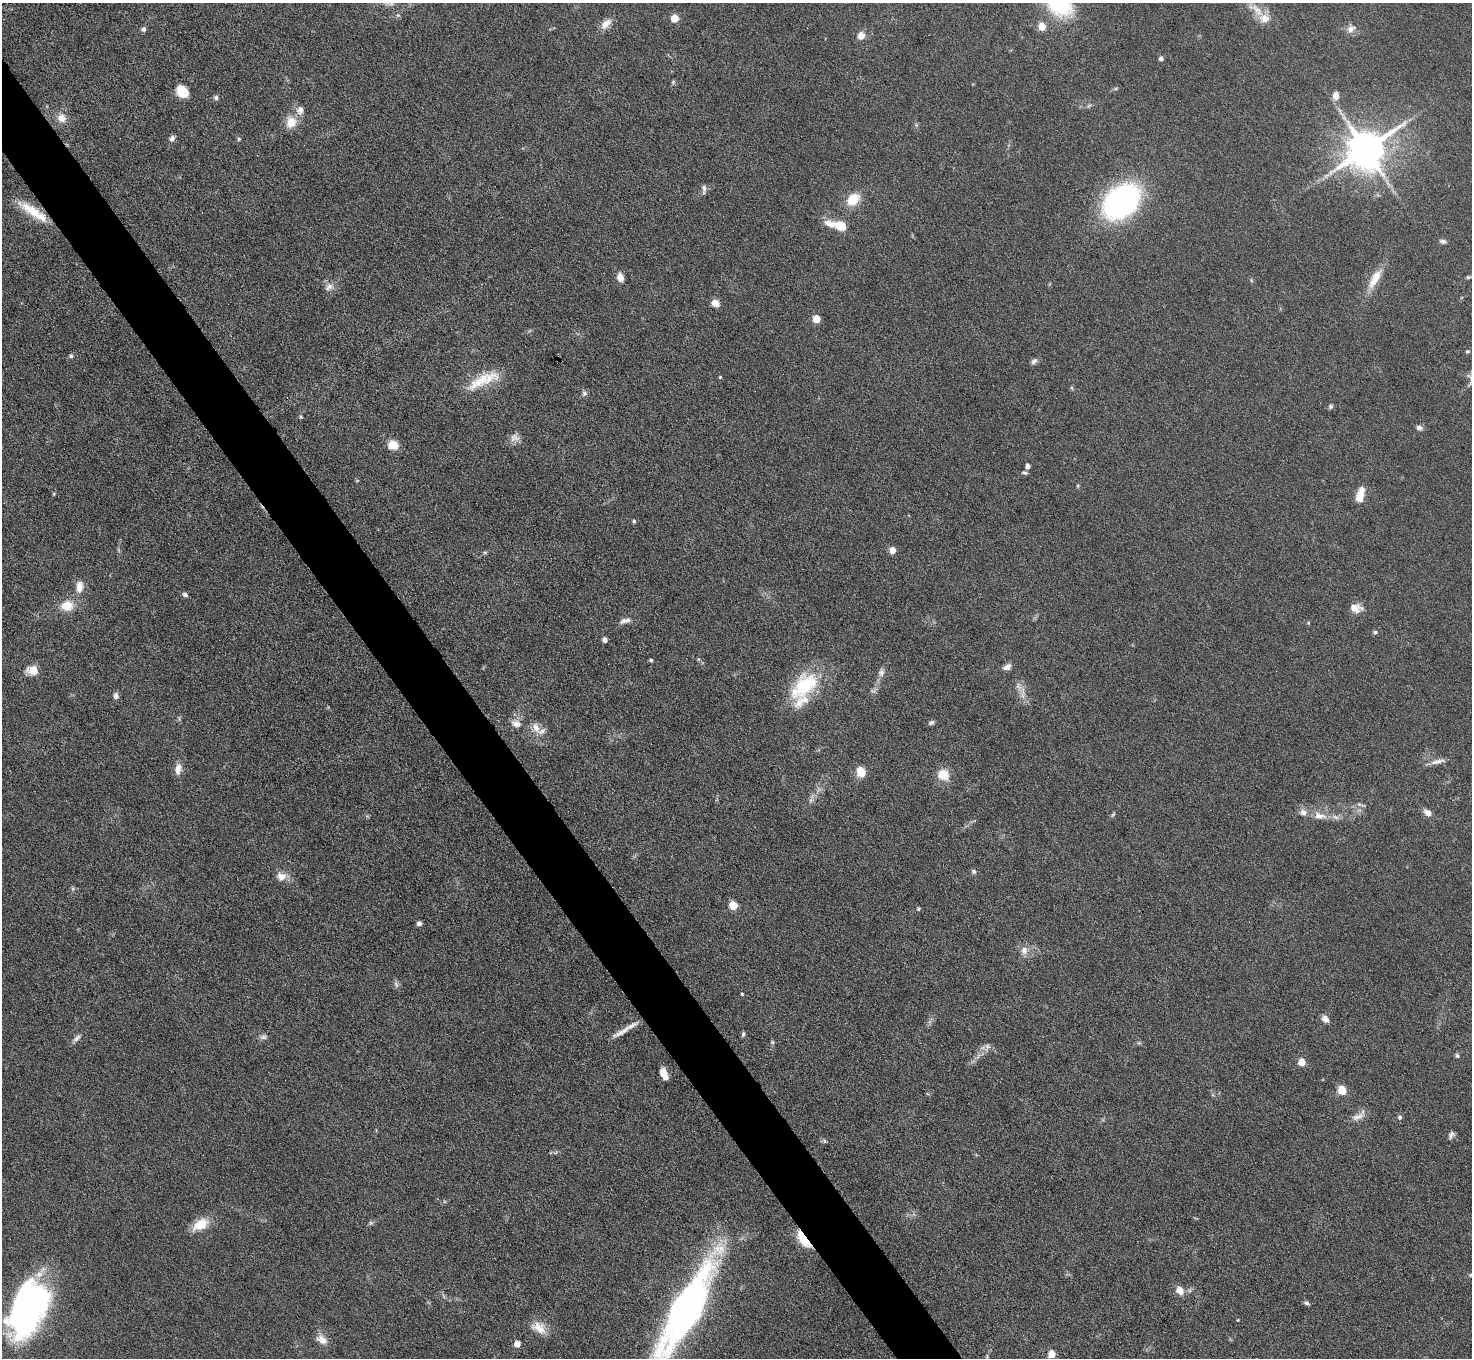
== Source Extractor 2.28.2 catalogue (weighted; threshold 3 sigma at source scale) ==
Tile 11 of 4 x 4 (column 3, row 3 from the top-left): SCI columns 2941-4410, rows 1653-3008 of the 5882 x 5876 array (HDU 1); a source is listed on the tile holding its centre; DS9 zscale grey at full resolution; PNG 1474 x 1360 px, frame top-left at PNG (2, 3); no overlay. Shown black and unused: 4% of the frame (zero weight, under 4 of 8 exposures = <1% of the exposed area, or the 3 px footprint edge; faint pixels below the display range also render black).
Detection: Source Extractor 2.28.2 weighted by HDU 2 'WHT'; one run over the whole footprint, this tile lists its part. Background 0.0969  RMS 0.0051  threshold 0.0209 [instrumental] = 3 sigma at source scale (4.09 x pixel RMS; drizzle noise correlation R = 1.36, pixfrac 0.8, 0.05/0.05 arcsec/px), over >= 5 px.
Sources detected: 127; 2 too faint to see at this stretch — not listed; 7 inside a brighter listed object's ellipse — not listed separately; the other 118 listed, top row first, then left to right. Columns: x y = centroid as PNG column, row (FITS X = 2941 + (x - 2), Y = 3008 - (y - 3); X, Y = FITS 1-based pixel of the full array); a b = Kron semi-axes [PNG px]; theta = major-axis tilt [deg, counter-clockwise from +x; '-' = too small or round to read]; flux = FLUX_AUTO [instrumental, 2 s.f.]
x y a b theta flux
1059 3 39 29 -48 37
1256 10 31 10 -39 8.1
398 15 6 5 - 0.86
674 18 5 5 - 13
606 24 16 9 42 4.3
143 29 6 5 - 1.4
1351 29 13 9 29 3.2
861 36 5 5 - 8.9
1161 59 4 4 - 2.1
182 92 15 11 -45 9
1336 96 9 7 -89 3.8
216 98 7 6 - 1.2
1089 106 7 4 44 0.82
300 110 12 10 65 3.7
62 118 12 11 - 4.7
291 122 15 13 74 7.5
172 138 7 6 - 1.9
239 139 5 5 - 0.64
1366 149 12 10 40 1600
704 189 13 5 87 1.5
853 199 15 11 40 11
1121 201 33 23 42 120
31 210 37 11 -31 13
840 226 14 10 -25 8
1443 241 8 5 -7 1.5
620 277 10 7 -81 3.9
1468 277 6 4 16 0.73
1375 279 27 10 60 9.1
1251 280 6 3 -72 0.57
329 287 13 8 28 2.8
715 303 9 7 -26 3.5
816 319 5 5 - 11
1467 351 6 5 - 0.7
71 356 6 5 - 0.88
1034 361 10 6 42 1.6
720 377 4 4 - 0.5
1471 379 19 9 -81 3.2
479 381 52 14 25 15
1072 388 6 3 -71 0.58
584 393 8 7 - 1.3
1331 406 6 6 - 0.96
301 417 6 4 -82 0.65
1419 427 8 6 -26 1.6
515 438 13 11 -17 3.1
393 445 9 8 - 9.1
1028 466 4 4 - 2.5
1024 473 8 4 -16 0.83
1078 486 6 4 -72 0.55
54 494 5 3 - 0.46
1360 495 17 8 75 6.5
634 521 5 4 - 0.68
892 550 6 6 - 4.3
485 552 6 4 0 0.65
79 587 16 10 84 4.9
185 595 7 5 -33 1.3
67 606 14 11 7 9.1
1355 608 13 9 -6 5.5
625 621 16 6 14 2.5
1308 623 5 4 - 0.55
1375 632 6 5 - 0.97
605 640 5 4 - 2.1
651 660 4 4 - 0.81
1007 667 11 7 25 2.3
33 670 12 10 -4 6
881 673 10 8 77 2.3
804 686 43 24 45 31
1018 686 13 7 -62 3.1
873 691 9 5 -15 1.1
116 696 8 6 88 1.9
931 722 8 5 28 1.2
516 724 14 9 -18 3.6
536 727 14 9 -67 4.3
1437 761 22 6 12 3.3
178 769 15 9 81 3.9
861 772 12 9 -76 6.8
943 775 15 12 -35 8
811 799 14 5 68 2.2
1360 805 15 4 -13 1.2
1427 813 11 7 -30 2.7
1113 814 8 4 54 0.73
1319 816 19 9 -12 5.7
974 871 7 5 -47 1
281 876 13 11 -23 4.3
73 889 6 4 -47 0.8
733 906 5 5 - 16
918 909 6 5 - 0.68
419 923 5 5 - 1.6
1024 951 11 9 -87 3.6
396 984 10 6 -73 1.4
742 994 4 3 - 0.51
1325 1019 10 7 -43 2.6
622 1032 29 6 32 4.9
743 1034 7 4 75 0.9
263 1037 11 6 5 1.5
77 1038 12 6 39 2.1
772 1042 5 5 - 0.76
1139 1043 6 4 -17 0.68
987 1047 12 8 70 2.4
1457 1056 6 5 - 0.98
1302 1062 6 5 - 6.3
664 1074 11 6 -66 5.2
1342 1090 5 5 - 19
1359 1116 22 9 31 3.8
1400 1117 6 6 - 0.94
1451 1135 9 5 54 1.6
824 1141 7 5 -24 0.86
200 1224 18 11 31 11
803 1239 25 9 -54 11
1471 1275 5 4 - 0.54
1180 1290 10 8 -52 4.6
1307 1303 7 5 -23 1.2
28 1310 59 33 68 140
686 1310 90 24 62 260
1238 1320 5 3 - 0.36
539 1328 21 13 -35 6.5
322 1339 17 11 -36 4.4
517 1344 5 4 - 6.8
1052 1354 5 5 - 11
Overlapping masked pixels (flux is a lower limit): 2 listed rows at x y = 31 210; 803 1239
Isophote crosses this tile's border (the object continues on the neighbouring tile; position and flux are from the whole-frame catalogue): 4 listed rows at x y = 1059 3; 1471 379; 1471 1275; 686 1310